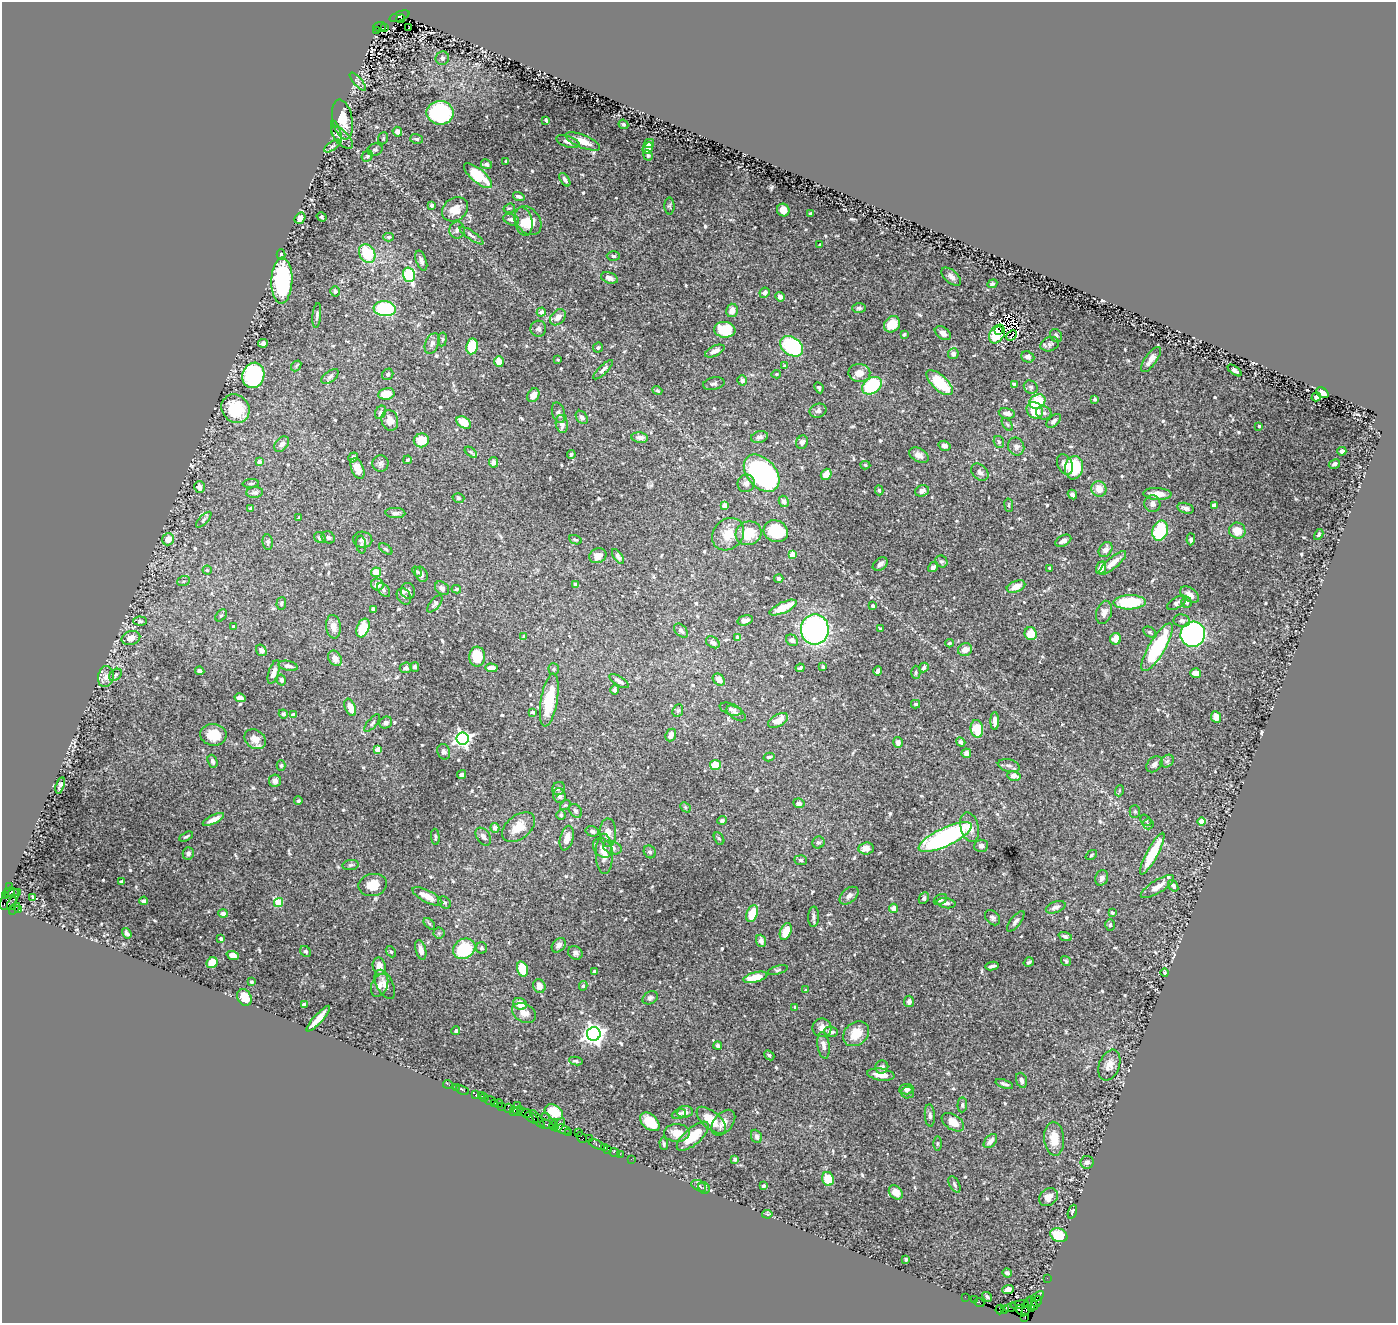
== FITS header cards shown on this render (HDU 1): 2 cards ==
NAXIS1  =                 1394
NAXIS2  =                 1321

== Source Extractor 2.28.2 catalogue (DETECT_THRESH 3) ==
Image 1394 x 1321 px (HDU 1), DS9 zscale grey, 1 PNG px = 1 image px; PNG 1398 x 1325 px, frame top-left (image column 1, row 1321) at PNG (2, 2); each listed source drawn as its Kron ellipse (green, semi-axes under 4 px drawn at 4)
Background 1.25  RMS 0.034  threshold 0.102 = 3 sigma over >= 5 px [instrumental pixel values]
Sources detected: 645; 2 with non-positive FLUX_AUTO (blend fragments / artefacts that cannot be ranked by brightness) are neither listed nor drawn; of the other 643, the 500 brightest by FLUX_AUTO listed and drawn (143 fainter detections omitted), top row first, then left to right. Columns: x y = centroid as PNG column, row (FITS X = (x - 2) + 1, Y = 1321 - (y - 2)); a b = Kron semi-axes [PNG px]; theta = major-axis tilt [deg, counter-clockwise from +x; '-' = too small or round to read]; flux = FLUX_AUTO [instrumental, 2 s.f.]
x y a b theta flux
399 16 10 4 19 670
401 19 4 2 - 100
380 27 6 5 - 330
409 27 3 2 - 8.5
384 28 3 3 - 76
376 30 3 2 - 110
442 58 7 6 - 6.8
358 82 11 4 -49 6
440 113 13 12 - 270
343 119 20 10 -79 47
546 120 4 3 - 3.2
623 124 5 4 - 4.1
336 132 12 4 -74 5.9
397 132 5 4 - 12
342 138 14 6 -46 10
383 138 6 5 - 3.6
417 139 6 5 - 4.3
583 141 18 6 -22 30
568 142 12 5 -19 11
649 143 5 4 - 12
332 146 9 3 34 4.3
648 148 6 5 - 14
375 150 7 6 - 5
648 155 5 4 - 3.2
367 156 6 5 - 4
506 161 3 3 - 3.2
487 164 6 5 - 5.3
478 176 17 6 -40 76
565 180 7 4 -56 6.8
519 197 6 4 -16 6.3
431 206 3 3 - 5.4
669 206 8 5 -89 3.9
509 208 6 4 18 3.2
455 209 14 11 36 30
783 210 6 6 - 19
810 214 3 3 - 4.3
322 217 5 3 - 4.8
300 218 6 5 - 11
511 220 8 5 -19 6.7
528 220 16 11 -50 46
523 221 14 9 -79 28
457 230 8 7 - 8.4
472 236 14 4 -35 6.4
388 237 5 4 - 3.6
820 245 3 3 - 3.2
367 253 10 7 -58 91
281 254 5 4 - 3.1
613 256 6 4 -3 5.6
421 261 11 5 -72 8.7
409 275 7 6 - 200
951 277 12 6 -42 10
609 278 9 5 -19 12
282 281 23 10 88 310
992 284 5 4 - 3.7
335 291 5 5 - 4.6
765 293 5 4 - 7.7
780 297 5 4 - 8.4
859 308 7 5 0 5.1
385 309 11 7 -6 140
732 310 7 6 - 15
541 312 4 4 - 8.4
317 315 12 4 84 5.7
558 317 9 6 49 15
892 324 9 7 44 45
538 329 8 8 - 7
725 330 10 8 -6 100
999 331 4 2 - 4.3
943 333 9 5 -34 12
904 334 4 3 - 3.5
997 334 10 7 57 58
1012 335 6 2 42 3.7
1056 336 7 5 -58 5
442 339 7 3 82 3.2
263 343 5 4 - 5.8
432 343 11 6 68 9.4
1050 344 9 7 21 7.2
472 346 8 5 79 82
792 346 12 9 -34 180
598 348 5 4 - 3.9
715 351 10 5 26 13
953 354 5 5 - 8.7
1028 357 6 5 - 9
558 360 3 3 - 3.1
1151 360 15 6 55 14
499 362 5 4 - 25
296 366 6 4 49 3.2
785 366 4 3 - 12
603 370 13 4 44 8
1235 370 8 4 -36 11
859 373 11 9 -7 21
388 374 6 5 - 4.6
776 374 5 4 - 3.3
253 375 13 11 71 250
330 376 10 5 37 7
742 380 5 5 - 8.5
940 383 16 7 -43 110
714 384 11 6 11 6
1014 384 4 3 - 5.1
872 386 11 7 34 140
1031 387 7 6 - 5.3
819 388 6 4 -64 4.4
657 390 5 3 - 3.6
1322 393 7 4 -36 13
386 394 8 5 11 35
533 395 7 5 56 15
1316 397 5 4 - 5.3
1095 399 4 3 - 4
1037 401 8 6 32 95
235 409 15 13 -45 82
1035 410 9 7 -51 63
818 411 9 7 22 7.8
381 412 7 5 58 5.4
559 413 10 6 -73 7.8
1007 413 8 5 -11 11
1044 413 7 6 - 7.3
582 417 7 5 -53 9.1
390 420 10 8 -74 18
1054 421 9 5 44 6.5
464 423 8 5 -35 34
562 424 9 6 -80 13
1007 424 7 4 -54 3.2
1259 426 3 3 - 3.9
759 437 8 5 16 8.2
640 438 8 5 -7 12
421 440 7 7 - 35
802 442 7 5 65 7.1
999 442 6 5 - 3.8
282 444 9 6 48 12
945 446 6 5 - 9
1016 447 9 8 - 9.3
1342 451 4 4 - 6.9
471 452 7 4 -39 3.2
571 454 4 3 - 4.4
919 455 10 6 -29 16
353 457 5 4 - 6.4
407 460 4 3 - 4.7
259 462 4 4 - 10
493 462 5 4 - 8.5
380 463 8 8 - 7.4
1065 464 11 7 -64 18
1334 464 6 4 29 7.2
865 465 5 4 - 3
357 468 11 6 -67 24
1074 468 11 9 81 93
980 472 10 7 -44 8.5
762 473 21 14 -48 510
826 474 6 5 - 20
251 483 8 3 5 3.6
746 483 9 8 - 10
199 487 6 5 - 8
1099 489 8 7 - 26
879 490 5 4 - 3.2
922 491 7 5 19 9.5
255 492 8 5 6 6.6
1157 494 14 6 -3 26
1072 495 5 4 - 6.6
458 498 6 4 -16 3.4
784 501 6 5 - 7.9
1152 504 8 8 - 10
724 505 4 4 - 20
1009 505 7 3 -82 3.3
1214 505 4 4 - 21
1186 508 8 5 -16 8
251 509 3 3 - 7.6
395 513 10 5 -3 8.7
299 518 3 3 - 3.6
204 520 10 4 45 4.3
776 531 12 10 -24 98
1160 531 10 7 72 120
1237 531 8 8 - 29
748 533 13 11 24 54
728 534 17 14 46 40
1319 534 6 4 60 3.4
328 537 7 5 -33 5.6
320 538 6 4 -33 5
168 539 6 6 - 29
1191 539 6 4 87 4.9
363 540 9 8 - 9
575 540 6 3 -23 3.1
1063 541 8 5 28 9.2
268 542 8 5 -82 5.1
361 545 9 5 -85 5
386 549 7 3 -36 3.3
1106 550 8 6 54 9.8
792 555 4 4 - 43
598 556 9 7 22 17
618 556 9 4 -56 5.2
941 561 6 5 - 4.3
1113 563 17 5 40 21
880 564 8 5 36 8.2
933 567 5 4 - 7.7
1050 568 4 2 - 3.2
1101 568 6 4 68 23
207 570 4 4 - 3.1
376 572 5 5 - 38
417 572 5 4 - 3.2
421 574 8 5 -62 7.7
779 578 4 4 - 5.8
183 581 6 5 - 4.5
377 585 6 6 - 15
576 585 4 3 - 6.9
1016 586 9 5 20 26
442 588 8 6 -43 8.4
456 589 5 4 - 3.2
384 590 8 5 -52 5
408 591 8 7 - 7.4
1189 594 10 6 -36 13
404 596 9 6 -58 8.5
1129 602 16 7 1 120
1186 602 5 5 - 4.5
281 603 6 4 86 3.7
1177 603 11 5 31 8.8
435 604 10 5 49 6.1
873 606 3 3 - 5.4
783 608 15 5 25 43
373 609 4 3 - 5.7
1104 612 12 7 75 12
221 615 7 5 47 4.1
745 620 8 5 15 12
140 621 7 4 -2 4.8
1182 621 8 6 -9 6.2
233 626 4 4 - 4.4
333 627 12 7 -83 16
363 628 10 6 66 62
815 629 15 14 - 480
880 629 4 3 - 5.7
681 631 8 5 -44 5.7
1150 632 7 5 -27 4.1
1031 634 6 6 - 41
1193 634 12 12 - 790
524 636 4 4 - 4.4
738 637 4 4 - 23
131 638 9 7 17 19
1116 639 6 5 - 21
792 640 6 5 - 6.8
713 642 7 5 -32 6.9
949 643 4 3 - 3
1157 647 27 8 59 200
261 650 6 5 - 11
965 650 7 6 - 17
477 657 10 8 88 50
335 658 8 6 -57 16
288 666 10 4 -13 8.1
415 667 5 4 - 5.8
823 667 3 3 - 4.1
406 668 6 5 - 5.9
491 668 6 4 -2 14
800 668 4 3 - 4.1
924 668 5 4 - 5.1
554 669 6 5 - 3.7
200 671 5 4 - 6.5
878 671 5 4 - 6.9
274 672 12 5 72 13
916 672 6 4 89 3.8
1196 673 5 5 - 17
116 675 7 5 41 4.3
106 677 10 7 80 13
281 680 5 4 - 5.8
719 680 7 5 -43 15
619 681 11 4 -32 9.7
615 690 5 4 - 5.8
240 698 6 4 -13 7.8
549 700 26 8 80 90
916 704 4 3 - 3.8
350 707 9 5 -68 30
731 709 11 5 -18 7.4
678 711 6 5 - 3.7
533 712 4 3 - 3.1
736 713 11 6 -34 6.1
283 714 4 4 - 6.7
293 715 4 4 - 11
1216 717 6 5 - 19
778 720 11 6 29 30
995 721 9 4 -89 12
372 723 11 4 50 4.8
386 723 6 5 - 9.7
977 729 9 6 -83 61
213 735 13 11 -7 49
671 735 7 5 65 12
255 739 11 9 -35 26
463 739 6 6 - 770
898 742 5 5 - 10
961 742 5 4 - 6.9
378 749 4 4 - 27
444 752 8 6 -69 6.3
966 753 5 4 - 14
769 757 5 3 - 3.3
213 761 7 4 -70 6.4
1167 761 7 5 42 6
1154 764 9 6 44 8.6
281 765 5 4 - 3.7
715 765 5 5 - 46
1009 766 11 6 -14 7.7
462 774 4 4 - 6.7
1014 776 7 4 -11 14
275 781 6 6 - 10
60 785 8 3 72 6.1
559 789 7 6 - 5.3
1119 791 5 3 - 3.2
559 796 7 6 - 9
298 801 4 4 - 3.7
799 803 5 5 - 7.5
565 805 6 4 40 3
685 807 6 4 -46 3.8
575 811 7 5 -57 5.4
1135 811 6 5 - 4.4
561 815 5 5 - 3.1
213 819 12 4 26 15
722 820 4 4 - 4.9
1146 820 6 4 -52 3.5
1201 821 4 4 - 47
1148 824 5 5 - 4.7
518 827 19 11 38 34
969 827 15 9 -76 25
495 828 5 4 - 12
592 831 7 5 -17 6.4
608 833 14 8 -89 20
186 837 7 3 28 3.3
435 837 8 3 -85 3.6
483 837 10 6 -54 11
945 837 29 9 26 450
567 838 12 6 75 17
719 839 7 4 -61 3.6
818 842 6 6 - 5.4
981 846 7 6 - 8.6
602 848 11 8 -48 13
612 848 9 6 -21 9.6
866 848 7 6 - 22
650 852 7 5 -55 5.7
188 853 6 5 - 6.8
604 854 20 8 -89 22
1152 854 23 5 62 82
1091 855 6 4 38 3.1
801 860 6 5 - 4.1
351 865 8 5 8 4.6
1102 878 8 6 69 9.1
121 882 3 3 - 3.5
373 885 14 11 10 37
9 886 3 2 - 72
1157 886 19 6 31 21
1173 886 6 4 -53 6.2
9 892 6 4 23 210
17 892 2 2 - 37
6 896 4 3 - 210
427 896 16 6 -27 31
849 896 11 7 40 10
33 898 4 3 - 3.1
924 898 6 4 61 4.7
9 899 12 7 50 680
940 900 7 4 32 4.8
144 901 4 4 - 5.9
278 902 4 4 - 79
445 902 7 5 -39 4.9
12 903 7 3 68 140
946 903 9 5 -8 7.2
1056 907 10 5 20 9.2
894 908 4 4 - 14
15 909 7 3 48 84
19 909 3 3 - 880
223 913 5 4 - 9.3
1112 913 4 4 - 3.9
752 914 9 5 70 49
814 917 10 5 88 6.8
993 918 9 6 -45 5.7
1016 921 12 5 52 6.9
429 924 7 4 -45 3.6
1110 925 6 5 - 4.6
786 932 9 5 68 40
127 933 6 3 -53 5.5
439 933 5 5 - 3.3
1065 936 7 4 -19 5.9
221 939 4 3 - 5.2
761 941 6 5 - 10
559 945 8 6 47 11
482 948 5 5 - 4.7
464 949 12 9 31 120
421 950 10 5 -76 13
306 951 6 5 - 4
391 952 6 4 -51 3.3
575 953 7 6 - 7.7
233 955 6 4 -20 13
1066 961 5 4 - 3.7
1029 962 5 3 - 4.7
212 963 6 5 - 38
379 966 9 6 -80 24
992 966 6 3 10 5.6
522 969 8 5 -75 55
778 970 10 4 15 3.9
594 971 4 4 - 3.1
1165 973 4 3 - 3.4
755 977 12 5 14 42
251 982 4 3 - 3.6
385 984 16 8 -62 16
380 985 12 8 66 14
539 986 7 6 - 15
583 986 5 4 - 3.5
806 990 4 3 - 3.2
244 997 9 6 -59 33
650 998 8 6 31 6.4
909 1001 6 5 - 7.7
304 1004 4 3 - 5.3
520 1004 7 5 -21 28
795 1007 3 3 - 3.4
524 1013 13 9 -28 17
318 1019 17 4 48 26
822 1028 9 9 - 15
456 1031 4 4 - 4
831 1032 7 5 -9 8.2
594 1034 7 6 - 1300
856 1034 14 11 42 39
824 1045 13 6 -81 10
718 1046 4 3 - 4.8
769 1055 5 4 - 4.2
576 1061 7 3 -10 3.9
1109 1065 16 10 68 20
882 1067 7 6 - 8
881 1075 14 6 -7 23
1021 1080 8 5 -70 7.8
448 1084 5 2 - 22
1004 1084 9 3 -18 5.3
456 1087 4 2 - 16
906 1089 7 5 5 5.1
462 1090 7 3 -22 31
908 1093 6 6 - 5
476 1095 3 3 - 100
481 1095 3 2 - 14
484 1098 4 3 - 55
490 1100 6 3 -1 100
494 1103 3 2 - 71
498 1104 5 2 - 110
962 1105 7 5 87 4.7
501 1106 3 2 - 84
517 1106 2 2 - 16
509 1108 4 3 - 110
514 1111 3 2 - 87
518 1111 5 3 - 120
554 1112 10 7 -31 49
685 1112 8 6 7 12
525 1113 6 3 -18 230
679 1114 7 4 22 4.6
930 1115 11 5 -86 7.1
545 1116 2 2 - 37
532 1118 8 4 -34 340
538 1119 11 3 -55 140
711 1120 18 8 -41 50
650 1122 11 7 -42 48
953 1122 12 7 -33 26
723 1123 15 9 50 20
547 1124 7 3 -22 340
559 1125 7 3 59 350
554 1126 5 3 - 250
563 1129 7 4 -17 230
578 1132 2 2 - 39
569 1133 3 3 - 78
677 1133 13 9 1 25
693 1136 20 8 41 56
756 1136 7 5 -66 8.5
581 1137 6 4 -46 140
589 1139 2 2 - 28
1054 1139 17 10 -86 37
990 1141 8 5 49 12
937 1143 7 3 90 3.1
597 1144 9 3 -26 210
664 1144 6 4 -87 3.1
604 1148 3 3 - 75
608 1149 2 2 - 65
614 1152 5 3 - 93
620 1154 2 2 - 47
631 1159 2 2 - 29
735 1159 4 3 - 3.7
1087 1162 6 6 - 7.3
828 1179 7 5 -71 40
954 1184 9 5 -62 5.3
699 1186 8 5 -30 5.1
763 1186 3 3 - 3.8
704 1188 6 5 - 4.6
896 1192 8 6 -45 26
1048 1197 10 8 42 18
1072 1212 7 3 69 6.7
767 1214 5 4 - 3.5
1059 1235 9 6 -23 61
906 1259 3 3 - 3.5
1007 1273 5 3 - 4.7
1047 1278 2 2 - 21
1008 1290 6 4 3 13
965 1297 2 2 - 30
987 1297 5 4 - 4.1
1037 1297 7 3 36 140
975 1300 3 2 - 15
1037 1301 6 3 59 170
979 1303 5 3 - 94
1033 1303 7 3 -61 230
1020 1305 9 4 6 500
1027 1307 10 3 71 400
1010 1308 6 2 19 66
1031 1308 3 3 - 54
1000 1309 5 3 - 73
1005 1310 4 2 - 66
1023 1310 7 5 -28 170
1025 1317 3 2 - 19
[143 fainter detections neither listed nor drawn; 2 non-positive-flux detections neither listed nor drawn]